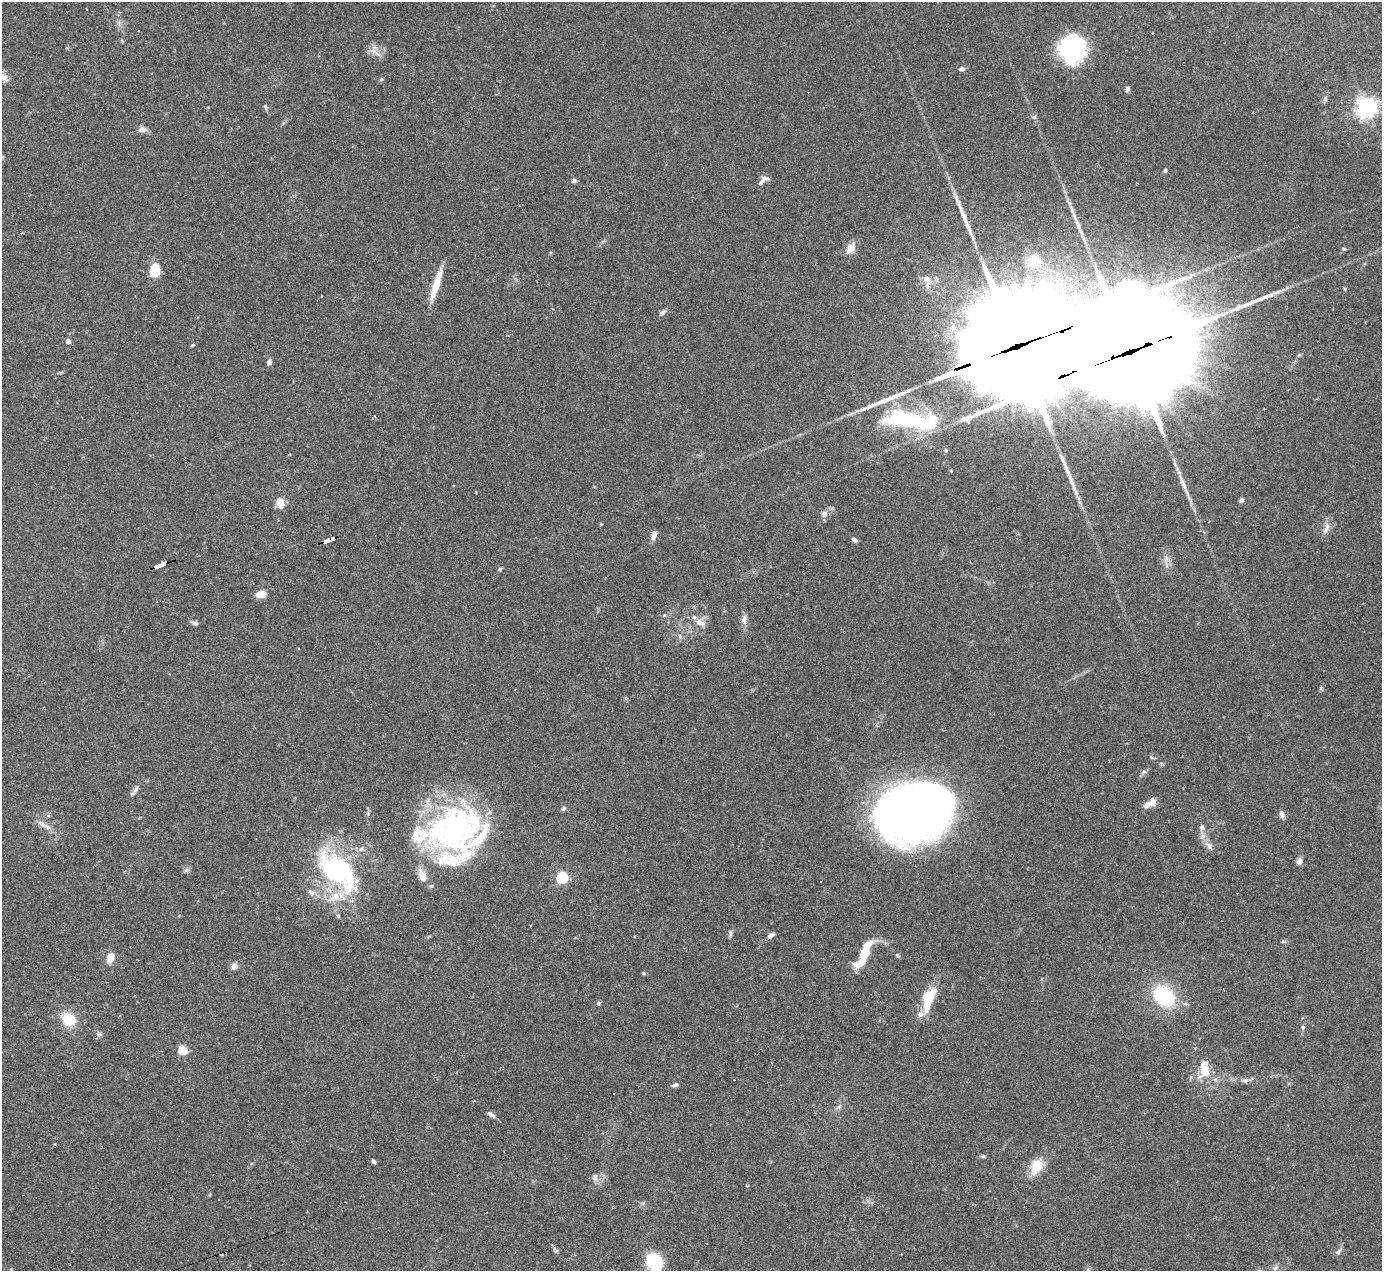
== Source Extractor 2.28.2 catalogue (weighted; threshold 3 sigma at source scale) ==
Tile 7 of 4 x 4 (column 3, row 2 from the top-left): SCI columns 2759-4138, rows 2816-4084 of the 5517 x 5501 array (HDU 1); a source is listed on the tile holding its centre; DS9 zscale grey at full resolution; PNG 1384 x 1273 px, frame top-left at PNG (2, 2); no overlay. Shown black and unused: <1% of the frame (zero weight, under 2 of 3 exposures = <1% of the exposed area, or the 3 px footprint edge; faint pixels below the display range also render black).
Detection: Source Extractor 2.28.2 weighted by HDU 2 'WHT'; one run over the whole footprint, this tile lists its part. Background 0.109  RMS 0.0077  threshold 0.0347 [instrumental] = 3 sigma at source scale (4.5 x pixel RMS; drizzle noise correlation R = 1.50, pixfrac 1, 0.05/0.05 arcsec/px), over >= 5 px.
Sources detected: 107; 2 inside a brighter object's white glare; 5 cosmic-ray / hot-pixel residue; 6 long thin detections or spike segments (spike, bleed or trail) — not listed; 9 inside a brighter listed object's ellipse — not listed separately; the other 85 listed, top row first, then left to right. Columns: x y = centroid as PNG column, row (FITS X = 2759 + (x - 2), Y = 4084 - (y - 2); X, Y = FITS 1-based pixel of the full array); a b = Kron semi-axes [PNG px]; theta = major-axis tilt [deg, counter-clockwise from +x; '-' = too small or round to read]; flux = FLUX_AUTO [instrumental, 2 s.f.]
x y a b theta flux
138 30 2 2 - 0.69
1071 48 28 27 - 72
373 49 15 5 73 3.8
962 69 8 5 3 2.4
3 77 15 9 -9 5.7
1127 89 6 5 - 1.6
265 107 7 4 -69 1.3
1366 107 7 7 - 480
1034 117 6 5 - 1.4
142 129 10 7 -2 3.6
1165 170 5 4 - 1.2
763 180 16 6 49 3.6
574 181 6 6 - 1.6
851 248 16 9 63 7
1344 249 6 4 -1 1.1
1034 261 21 17 -13 18
155 271 14 10 79 16
927 279 13 9 -46 6.3
436 285 40 7 73 15
967 298 5 5 - 1.7
663 312 9 5 42 2.1
953 327 10 9 - 6.6
68 341 4 4 - 4
192 345 5 4 - 0.85
1021 345 83 27 20 34000
1126 353 67 29 20 27000
269 362 7 6 - 2.5
913 420 51 19 -6 88
946 450 6 4 -68 1.2
1241 500 6 4 50 1.8
280 503 9 7 -77 11
824 514 9 9 - 3.6
1326 528 18 7 71 5
654 535 13 6 67 3.6
329 540 11 4 19 120
854 540 6 4 -30 2.4
1166 558 7 4 -72 2.3
159 565 11 3 21 220
500 569 5 5 - 1.1
261 594 8 6 13 9.9
744 619 12 8 -87 4
699 622 12 9 -13 6.1
195 623 8 5 -22 2
1321 688 6 4 -73 0.97
1144 772 7 4 0 1.3
136 789 12 6 65 2.9
1152 802 9 7 72 5.6
564 808 6 6 - 1.5
915 811 63 48 13 670
1282 814 9 6 -76 3.3
44 825 25 6 -30 6.3
1202 828 8 7 - 2.6
455 829 81 49 15 200
1210 846 11 8 -68 3.8
1299 861 7 6 - 3.9
186 870 7 4 45 1.7
338 871 60 31 -45 110
562 877 5 5 - 81
431 886 6 5 - 1.3
311 892 12 6 -30 3.6
730 934 9 5 81 2
771 935 9 5 32 3
865 950 30 9 69 22
898 955 5 5 - 1.3
110 958 9 7 76 9.5
234 966 9 8 - 3
644 973 5 4 - 1
1164 996 20 15 -42 58
928 999 33 12 70 21
598 1003 6 5 - 1.2
69 1019 15 13 -44 20
1303 1027 6 5 - 1.4
183 1050 5 5 - 32
1204 1069 27 14 -89 16
734 1080 3 2 - 0.54
675 1085 8 4 12 2.2
839 1107 8 6 43 2.2
491 1115 12 5 -34 2.7
983 1156 7 4 -8 1.2
374 1161 5 4 - 1.8
1036 1166 21 14 61 15
595 1177 9 8 - 3.2
1338 1252 10 6 54 2.4
654 1262 13 11 -63 48
1275 1268 10 5 66 2.3
Overlapping masked pixels (flux is a lower limit): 4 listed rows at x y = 1021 345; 1126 353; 329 540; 159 565
Isophote crosses this tile's border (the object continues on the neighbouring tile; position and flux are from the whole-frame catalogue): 2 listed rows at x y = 3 77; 654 1262